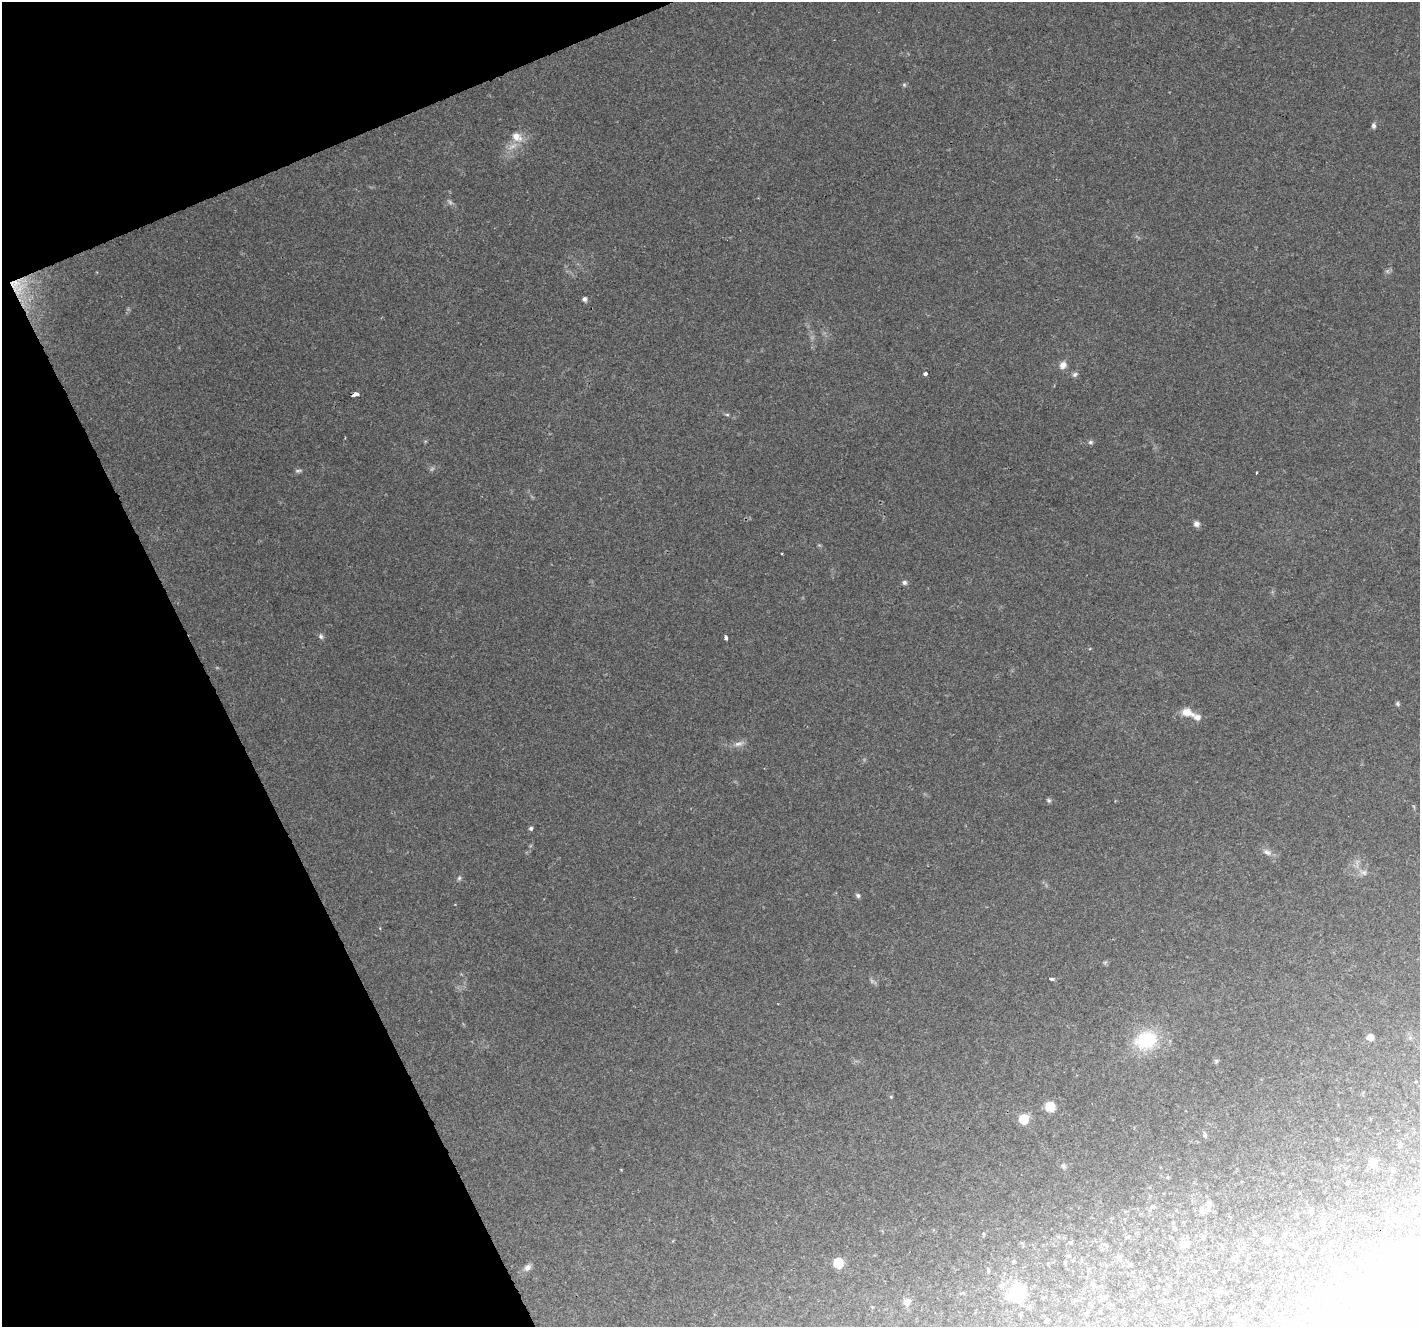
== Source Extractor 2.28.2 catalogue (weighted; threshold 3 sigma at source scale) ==
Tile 5 of 4 x 4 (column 1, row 2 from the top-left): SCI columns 7-1424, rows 2745-4069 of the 5681 x 5542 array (HDU 1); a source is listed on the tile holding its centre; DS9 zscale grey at full resolution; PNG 1422 x 1329 px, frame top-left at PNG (2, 2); no overlay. Shown black and unused: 20% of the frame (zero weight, under 2 of 3 exposures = <1% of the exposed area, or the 3 px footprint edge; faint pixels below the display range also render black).
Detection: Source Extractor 2.28.2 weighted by HDU 2 'WHT'; one run over the whole footprint, this tile lists its part. Background 0.173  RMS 0.0078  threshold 0.0351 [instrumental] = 3 sigma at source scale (4.5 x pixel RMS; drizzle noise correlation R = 1.50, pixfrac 1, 0.0396/0.0396 arcsec/px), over >= 5 px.
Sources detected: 70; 4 too faint to see at this stretch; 11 inside a brighter object's white glare — not listed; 1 inside a brighter listed object's ellipse — not listed separately; the other 54 listed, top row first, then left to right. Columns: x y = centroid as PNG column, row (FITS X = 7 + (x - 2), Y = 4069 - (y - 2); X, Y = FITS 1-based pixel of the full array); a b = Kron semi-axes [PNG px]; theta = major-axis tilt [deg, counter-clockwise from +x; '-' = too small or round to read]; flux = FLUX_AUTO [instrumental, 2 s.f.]
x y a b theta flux
904 85 5 5 - 1.2
1373 125 7 5 -84 2
517 137 16 12 -36 10
15 285 25 14 -78 20
585 299 5 4 - 2.7
1063 365 10 9 - 4.8
925 374 5 4 - 1.9
1075 374 8 6 26 2.2
355 394 5 3 - 13
727 415 6 4 0 1
1090 442 7 5 1 1.7
1197 524 7 6 - 3.6
904 582 6 5 - 2.1
321 636 8 6 -72 2
726 638 5 3 - 2
1397 704 6 5 - 1.3
1187 712 15 9 -19 9.8
738 744 14 6 16 4.2
1049 800 6 5 - 1.4
531 828 5 5 - 1.7
1267 852 12 7 -39 3.8
1364 872 9 8 - 3.1
459 878 6 5 - 1.4
858 895 6 5 - 1.8
1052 979 5 3 - 4.2
1370 1037 7 6 - 4.8
1146 1040 26 20 17 42
1216 1061 7 4 72 1.3
891 1097 5 4 - 0.81
1050 1107 7 7 - 17
1024 1119 6 6 - 33
1205 1135 7 5 -75 1.5
1372 1162 9 8 - 5.6
1064 1166 8 5 -27 1.7
1393 1169 6 4 -89 1
1208 1204 11 7 -78 4.1
1203 1211 9 8 - 3.6
1311 1211 7 5 12 1.5
1174 1227 7 4 -58 1.1
1267 1240 6 6 - 3
1070 1242 5 4 - 1
1184 1244 11 9 16 5.1
1119 1257 6 6 - 2.4
838 1263 6 6 - 38
1065 1263 4 4 - 0.84
527 1267 10 7 39 3.6
1132 1272 4 3 - 0.56
1001 1285 7 6 - 2.1
1220 1290 6 5 - 2.1
1016 1294 17 14 38 40
1340 1295 4 4 - 0.8
1391 1295 33 29 -2 66
1044 1298 5 3 - 0.71
907 1302 9 8 - 5.1
Overlapping masked pixels (flux is a lower limit): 1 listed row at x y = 15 285
Isophote crosses this tile's border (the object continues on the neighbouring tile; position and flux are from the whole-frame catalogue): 1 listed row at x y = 1391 1295